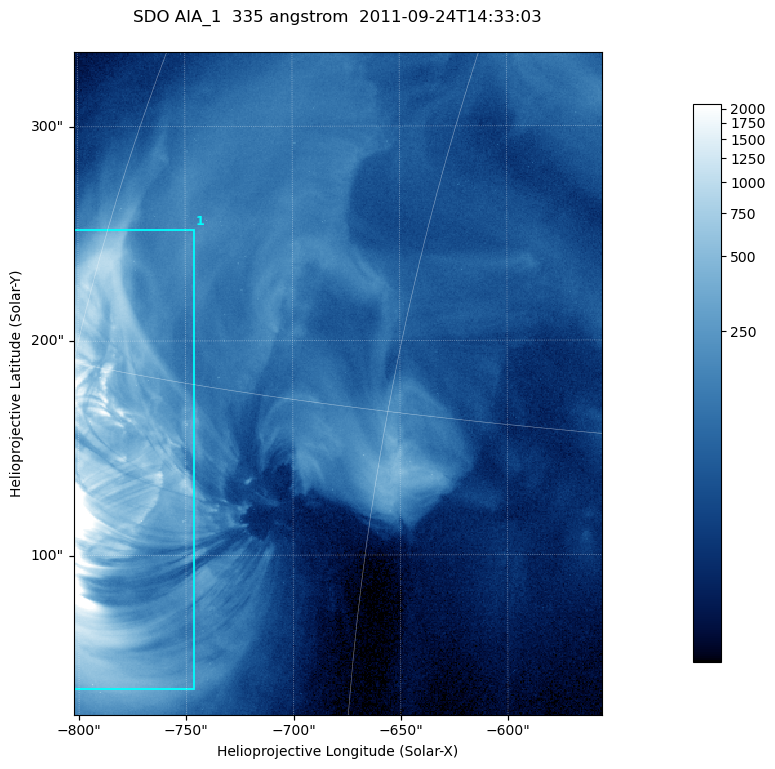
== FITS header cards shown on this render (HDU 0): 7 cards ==
TELESCOP= 'SDO     '           /
INSTRUME= 'AIA_1   '           /
WAVELNTH=                  335 /
WAVEUNIT= 'angstrom'           /
DATE-OBS= '2011-09-24T14:33:03.62' /
CTYPE1  = 'HPLN-TAN'           /
CTYPE2  = 'HPLT-TAN'           /

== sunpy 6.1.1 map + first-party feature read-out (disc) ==
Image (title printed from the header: SDO AIA_1  335 angstrom  2011-09-24T14:33:03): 410 x 514 px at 0.601 arcsec/px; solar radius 957 arcsec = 1593 px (partial field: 2.6% of the solar disc is inside the frame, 100% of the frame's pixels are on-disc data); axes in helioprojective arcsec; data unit not stated in the header (colour bar unlabelled)
Pointing: header CRPIX1/2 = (2042.06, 2043.86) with CRVAL1/2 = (0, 0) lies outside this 410 x 514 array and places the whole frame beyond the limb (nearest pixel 1.41 R_sun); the SolarSoft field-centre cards XCEN/YCEN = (-679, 180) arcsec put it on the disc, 1321 arcsec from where CRPIX/CRVAL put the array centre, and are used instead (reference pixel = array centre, CRVAL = XCEN/YCEN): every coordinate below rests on XCEN/YCEN
Orientation: roll -0.143 deg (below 1 deg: not rotated)
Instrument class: DISC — disc imager (sunpy class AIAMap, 335 A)
Bright regions (active regions / flare kernels): reference = the on-disc median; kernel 3 px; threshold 5 sigma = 367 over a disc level ~80.6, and >= 1.15x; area >= 210 px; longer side >= 5 px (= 3 arcsec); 1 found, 1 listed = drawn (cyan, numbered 1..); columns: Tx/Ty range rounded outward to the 2 arcsec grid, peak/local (2 s.f.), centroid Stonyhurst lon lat
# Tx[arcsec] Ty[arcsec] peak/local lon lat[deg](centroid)
1 -804..-746 38..252 119 -57 +12